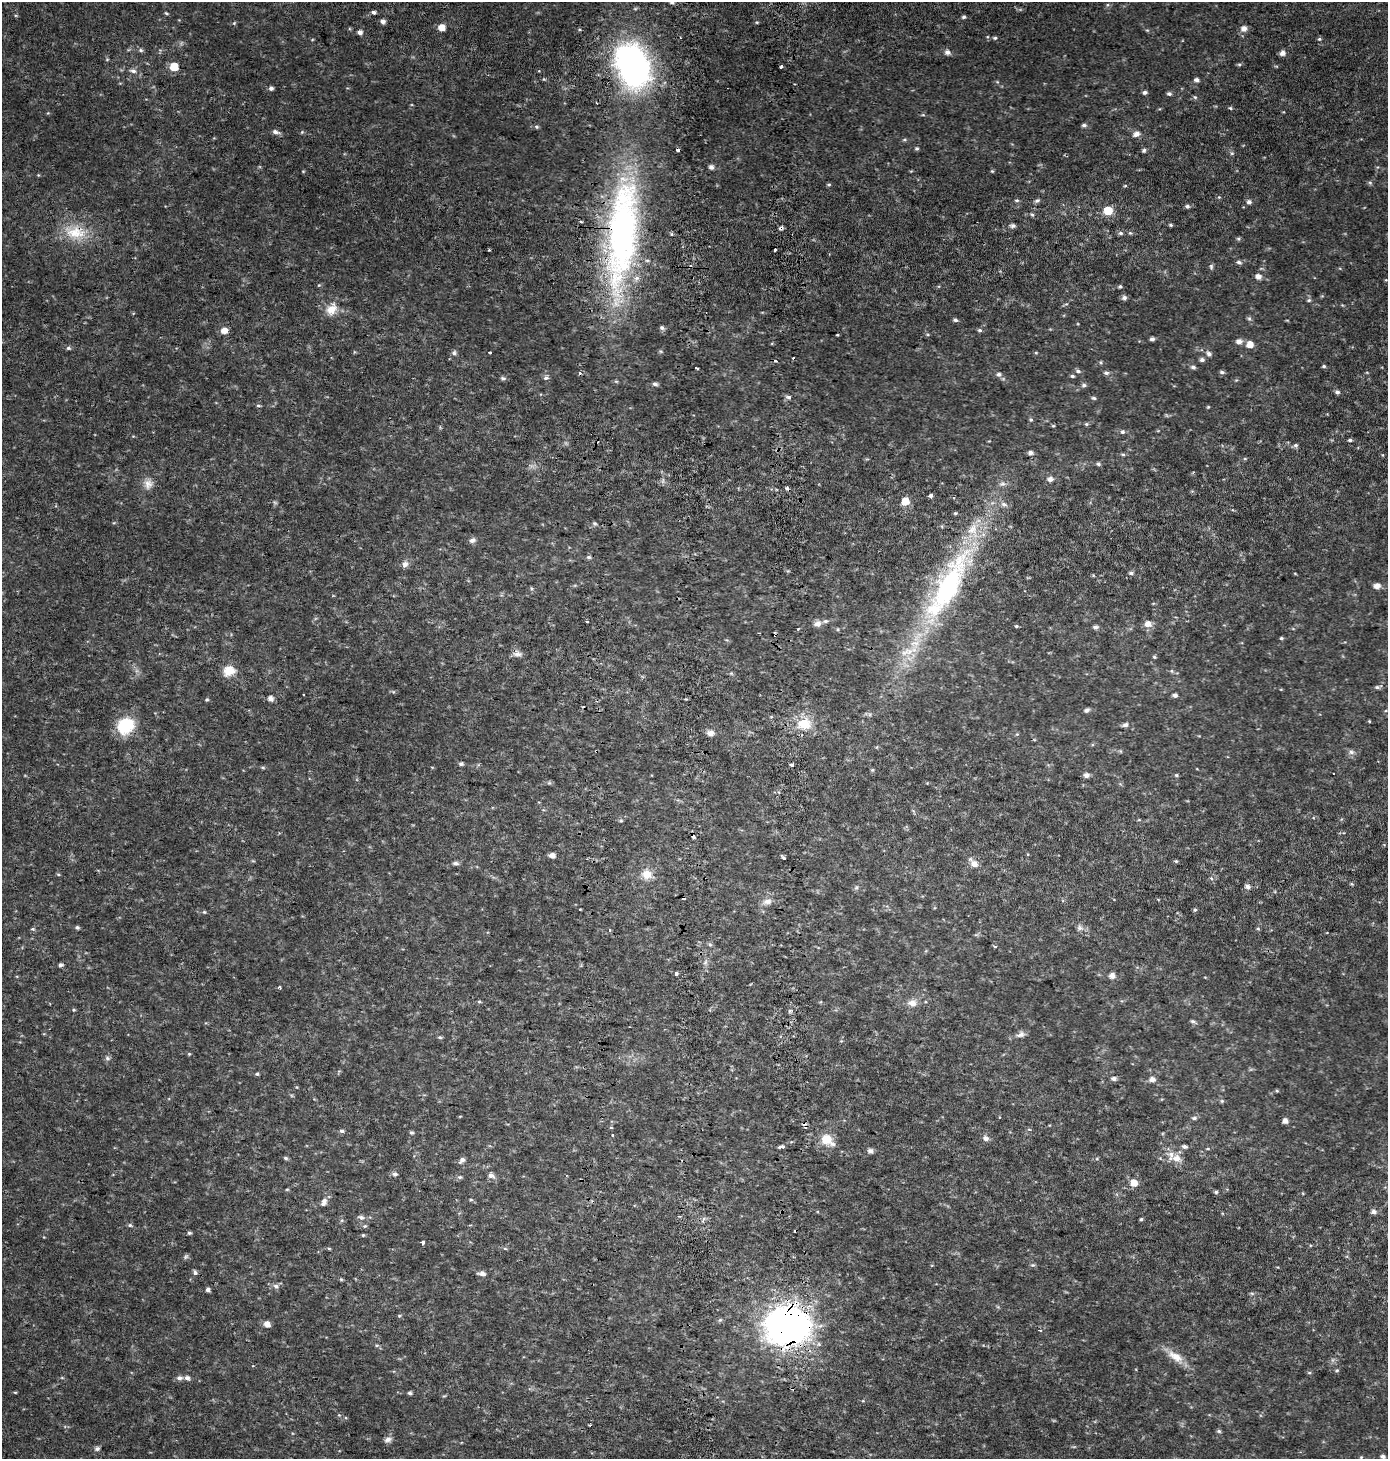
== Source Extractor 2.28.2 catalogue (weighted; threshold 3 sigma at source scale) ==
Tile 5 of 3 x 3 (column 2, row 2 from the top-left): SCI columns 1721-3106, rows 1520-2976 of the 4819 x 4478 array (HDU 1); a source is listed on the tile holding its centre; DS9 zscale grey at full resolution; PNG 1390 x 1461 px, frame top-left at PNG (2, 2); no overlay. Shown black and unused: <1% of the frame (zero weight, under 2 of 3 exposures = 6% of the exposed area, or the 3 px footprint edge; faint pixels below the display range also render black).
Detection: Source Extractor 2.28.2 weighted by HDU 2 'WHT'; one run over the whole footprint, this tile lists its part. Background 0.0305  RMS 0.008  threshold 0.0359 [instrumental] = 3 sigma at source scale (4.5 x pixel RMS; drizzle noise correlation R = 1.50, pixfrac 1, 0.0396/0.0396 arcsec/px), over >= 5 px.
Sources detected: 299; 2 too faint to see at this stretch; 14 cosmic-ray / hot-pixel residue — not listed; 8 inside a brighter listed object's ellipse — not listed separately; the other 275 listed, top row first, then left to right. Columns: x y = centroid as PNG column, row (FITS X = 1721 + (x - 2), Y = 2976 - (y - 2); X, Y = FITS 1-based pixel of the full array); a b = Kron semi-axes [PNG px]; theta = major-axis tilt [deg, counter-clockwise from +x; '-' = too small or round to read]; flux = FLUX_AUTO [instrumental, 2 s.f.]
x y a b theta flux
672 2 5 4 - 1.6
374 12 5 4 - 2.1
166 13 5 4 - 0.93
964 17 5 4 - 1.4
383 21 5 5 - 3
757 22 5 3 - 0.8
234 23 5 4 - 0.87
441 27 5 5 - 10
1244 29 6 6 - 5.2
1147 30 6 4 -18 0.94
360 32 5 4 - 3.3
995 38 6 4 -11 1.3
1319 39 6 5 - 1.2
141 50 6 5 - 1.6
948 52 6 5 - 3.8
1283 53 5 5 - 4.3
107 59 5 3 - 0.79
1239 64 6 4 0 1.2
633 65 42 29 -66 270
781 66 3 3 - 3.9
174 67 5 5 - 22
133 71 10 6 -9 3.3
544 79 4 4 - 0.78
1196 80 5 4 - 2.8
997 82 5 3 - 0.85
271 88 5 5 - 2.2
1145 92 5 4 - 2
1169 94 6 5 - 1.8
1195 97 5 4 - 1.3
1230 108 5 4 - 1.1
1084 125 6 5 - 2
536 127 6 5 - 1.4
275 132 9 5 -14 3.4
302 132 5 5 - 0.99
1136 134 9 7 32 4.4
904 140 7 4 1 1.2
917 149 5 5 - 1.3
1144 150 6 5 - 1.6
1232 153 5 3 - 1.1
711 167 5 5 - 3.3
303 171 5 3 - 0.66
992 171 5 4 - 0.82
38 175 4 4 - 0.72
1370 183 6 5 - 1.3
829 184 5 4 - 1
1125 186 5 3 - 0.75
1219 197 4 4 - 0.87
1017 200 6 4 -2 1.3
1037 201 7 5 25 1.7
1249 202 5 5 - 2.7
1187 206 5 5 - 2
1108 211 5 5 - 25
1032 215 6 4 -60 1.2
1171 225 5 3 - 1.2
1013 226 7 5 -4 2.5
781 228 5 4 - 2
75 232 34 19 -11 27
1121 233 6 5 - 1.9
1130 233 6 5 - 1.1
622 234 144 34 85 330
671 234 5 3 - 1
1238 239 5 5 - 1.2
489 250 3 3 - 0.74
1239 262 7 5 -18 2
1211 267 8 5 -89 1.5
1258 276 6 5 - 4.9
1386 280 4 3 - 0.62
319 285 5 3 - 0.69
1120 286 5 4 - 1.4
1124 298 5 5 - 3
1309 300 6 5 - 1.3
331 310 16 13 36 10
1249 318 6 5 - 1.4
955 320 5 4 - 1.7
662 328 7 5 -27 1.9
224 330 6 5 - 7.7
980 330 6 4 10 1.5
837 335 3 2 - 0.66
1152 339 4 4 - 2.2
1239 341 8 6 -2 4.2
1250 344 6 5 - 9.1
68 348 7 5 -14 1.6
490 352 3 3 - 3.1
454 353 7 6 - 1.9
1036 353 5 3 - 0.79
1209 354 6 5 - 2.8
1202 360 6 5 - 2.4
776 361 4 2 - 3.6
1101 362 6 4 -57 1.1
1324 366 4 3 - 1.3
1193 367 7 5 -16 2.1
697 368 4 2 - 1.6
1078 371 8 5 -15 1.8
1222 372 6 4 -10 1.9
1106 373 7 5 -11 2.2
999 374 7 6 - 2.4
1072 376 5 4 - 1.3
503 378 7 5 6 1.7
546 378 7 5 15 1.9
655 384 7 5 -9 2.1
1084 385 6 5 - 2
1337 392 5 5 - 2.4
789 397 4 3 - 3.9
1094 398 6 4 -15 1.3
258 406 6 4 -3 1.3
1208 407 5 4 - 0.8
1031 420 5 5 - 1.4
1086 424 6 4 -20 1.2
1053 426 5 4 - 0.89
1122 432 5 5 - 1.9
1350 440 5 3 - 1.4
1296 445 6 6 - 1.7
1030 452 6 5 - 2.9
1123 454 6 4 -1 1.1
1383 455 5 3 - 0.63
1245 459 6 4 0 0.94
1098 464 5 5 - 1.6
1050 479 7 6 - 3.9
148 484 14 13 - 6.8
1002 484 9 8 - 3.3
931 495 4 3 - 9
905 501 5 5 - 14
275 502 7 5 -30 1.3
1004 504 10 7 -23 3.7
955 513 5 4 - 1
595 523 6 5 - 1.4
472 540 9 6 27 2.8
589 557 6 5 - 1.7
405 564 10 8 69 3.7
1131 573 6 4 -1 1.6
1295 573 4 3 - 0.59
1093 575 5 3 - 0.61
1377 586 8 6 1 4.5
947 587 96 28 63 180
818 623 10 8 22 3.6
1148 624 7 6 - 6.6
1016 626 4 3 - 1.1
1095 627 6 5 - 2.3
798 629 4 3 - 0.69
775 635 3 3 - 4.8
1281 638 4 4 - 1.2
517 654 13 7 2 3.7
1154 657 5 4 - 1.1
229 671 15 13 15 12
1171 671 5 5 - 1.2
1378 687 11 5 17 2.4
303 694 2 2 - 0.82
1175 695 5 4 - 2.9
270 698 5 5 - 4.2
207 700 4 4 - 1.1
1087 710 6 4 31 2.5
1369 721 4 3 - 0.75
804 724 21 15 4 19
1125 725 8 5 12 2.7
125 726 12 11 - 53
710 733 9 7 14 4.2
1017 734 5 4 - 0.89
1120 751 6 3 -71 0.82
1351 752 8 7 - 2.8
461 764 5 4 - 1.8
792 764 3 3 - 3.8
263 767 7 3 -8 1.2
872 770 5 4 - 1.1
1086 775 6 5 - 3.7
1176 775 5 4 - 1
549 783 7 4 18 1.2
927 783 4 4 - 0.6
621 821 5 4 - 1
693 837 4 3 - 3.6
552 855 5 4 - 5.1
784 858 3 3 - 3.7
1176 861 4 4 - 1
455 863 7 5 -1 2.4
974 864 11 10 - 5.7
58 874 5 3 - 0.86
647 874 15 12 -21 9.9
1211 878 5 4 - 1.1
1351 884 4 4 - 0.87
1248 886 6 5 - 3.3
856 888 6 5 - 1.5
1158 899 5 3 - 0.63
767 901 13 8 16 5.2
1195 910 4 4 - 1.3
204 912 5 5 - 1.1
77 927 5 4 - 1.7
1080 928 9 7 -7 3
33 929 6 5 - 1.5
1258 929 5 5 - 1.1
609 930 3 3 - 2.3
976 935 7 4 18 1.2
710 945 6 4 -2 1.2
995 946 4 4 - 1.3
61 965 6 4 15 1.9
676 973 4 3 - 3.6
1112 976 5 5 - 5.3
279 987 4 3 - 1.9
479 1001 5 4 - 0.95
912 1003 12 10 -7 6.2
74 1010 5 4 - 1
1193 1021 8 5 -28 1.8
1021 1034 11 7 26 3.4
440 1037 6 4 -20 1.2
189 1054 5 4 - 0.88
107 1058 7 6 - 2.1
339 1071 6 4 18 0.9
257 1074 5 4 - 1.2
1114 1079 6 5 - 2.8
1152 1079 6 5 - 4.7
1277 1091 5 4 - 0.88
1222 1101 5 5 - 1.1
460 1116 5 3 - 0.56
1194 1118 7 4 1 1.7
1285 1121 5 5 - 4.7
610 1128 3 3 - 3.5
1029 1129 5 3 - 0.78
342 1131 6 5 - 1.8
411 1132 5 4 - 1.4
613 1135 3 3 - 3.1
985 1138 9 7 -29 3.1
826 1139 15 14 - 13
782 1147 5 3 - 4
1184 1147 6 4 -17 2.1
1208 1149 5 3 - 0.73
870 1151 5 5 - 3.7
286 1158 6 4 -18 1.4
1177 1158 14 9 -26 8.3
462 1160 8 5 52 3
394 1174 6 5 - 2.7
491 1175 8 6 -13 3.7
460 1177 6 5 - 1.6
1134 1183 6 5 - 11
287 1189 5 3 - 0.77
1216 1192 5 4 - 1.4
471 1199 6 3 -8 1.1
324 1202 10 7 66 4.2
1373 1212 6 5 - 2.9
361 1217 8 6 -14 2.9
1141 1219 4 4 - 1.1
342 1220 5 5 - 1.3
130 1225 7 5 -15 1.5
365 1226 5 4 - 1
189 1233 5 4 - 1.4
363 1235 4 4 - 0.96
422 1242 3 3 - 16
329 1248 5 3 - 0.92
505 1249 6 4 -2 1.1
186 1256 8 5 41 1.6
1033 1265 6 5 - 1.5
195 1272 6 5 - 2.1
482 1274 7 5 -5 4.3
341 1279 5 5 - 0.93
276 1286 8 6 -20 2.9
208 1290 4 4 - 3
1252 1293 6 4 -2 1.2
399 1316 5 3 - 0.87
720 1320 6 5 - 1.3
267 1324 6 5 - 6.2
788 1325 35 29 5 440
1040 1330 4 3 - 1.6
377 1345 6 4 0 1.1
1175 1357 25 11 -32 13
1337 1370 6 4 0 1.2
1309 1373 5 3 - 0.97
62 1378 6 3 -19 0.89
179 1378 7 6 - 3
187 1378 6 5 - 3
15 1392 5 3 - 0.74
410 1393 4 4 - 1.7
444 1396 6 3 18 0.86
339 1415 5 4 - 0.92
1219 1431 6 5 - 1.4
388 1439 9 7 29 3.5
97 1449 6 5 - 2.3
1383 1456 6 5 - 1.8
1361 1457 4 3 - 0.69
Overlapping masked pixels (flux is a lower limit): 7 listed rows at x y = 781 228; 75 232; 622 234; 776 361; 775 635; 693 837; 788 1325
Isophote crosses this tile's border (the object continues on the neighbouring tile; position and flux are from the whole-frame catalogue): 1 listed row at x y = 672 2